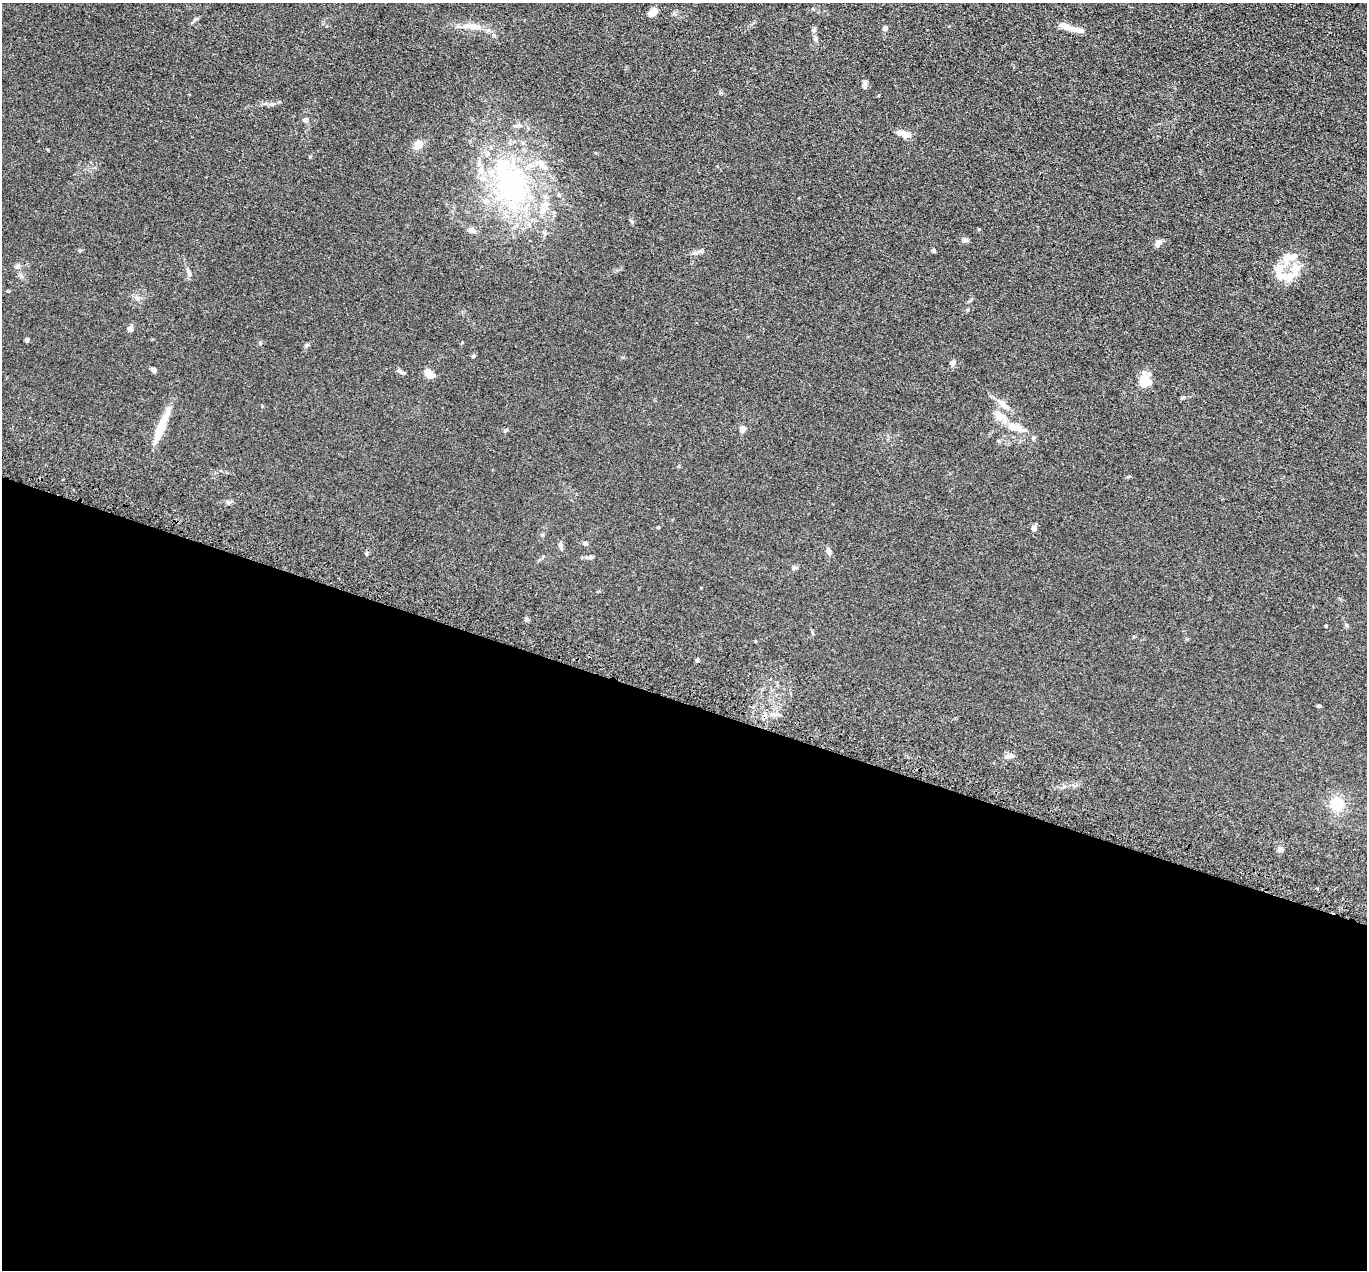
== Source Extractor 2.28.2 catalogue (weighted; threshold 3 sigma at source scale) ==
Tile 14 of 4 x 4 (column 2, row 4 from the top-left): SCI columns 1393-2757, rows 341-1608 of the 5516 x 5626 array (HDU 1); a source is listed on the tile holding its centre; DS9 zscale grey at full resolution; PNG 1369 x 1272 px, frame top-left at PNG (2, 3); no overlay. Shown black and unused: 45% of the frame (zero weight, under 3 of 5 exposures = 4% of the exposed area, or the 3 px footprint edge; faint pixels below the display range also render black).
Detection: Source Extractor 2.28.2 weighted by HDU 2 'WHT'; one run over the whole footprint, this tile lists its part. Background 0.0393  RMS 0.0042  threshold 0.0189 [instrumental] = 3 sigma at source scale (4.5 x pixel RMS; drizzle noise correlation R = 1.50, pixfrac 1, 0.05/0.05 arcsec/px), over >= 5 px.
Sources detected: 60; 11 inside a brighter listed object's ellipse — not listed separately; the other 49 listed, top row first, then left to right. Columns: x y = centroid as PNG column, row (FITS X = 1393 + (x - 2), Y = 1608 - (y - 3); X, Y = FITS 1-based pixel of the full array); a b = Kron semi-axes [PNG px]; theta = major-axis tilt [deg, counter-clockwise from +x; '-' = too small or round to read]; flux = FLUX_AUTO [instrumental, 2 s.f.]
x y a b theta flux
653 12 11 7 43 3.2
1064 25 15 7 -21 2.5
472 26 18 7 1 3.3
885 28 6 5 - 0.71
1081 31 17 7 -15 2.1
816 39 8 4 83 0.76
865 86 10 5 73 0.99
271 104 9 3 -5 0.92
305 119 6 5 - 0.71
518 126 11 4 -1 1.2
905 134 14 8 -22 3
419 145 9 8 - 4.4
511 184 62 42 -63 76
472 230 10 6 -30 1.2
964 240 8 6 -12 1.2
1158 243 9 6 61 2
933 250 4 4 - 0.67
1291 257 22 9 5 4.9
1280 268 10 9 - 4.1
1296 269 17 10 86 4.6
189 274 7 4 -72 0.84
137 298 6 6 - 0.99
130 329 8 6 86 1.1
27 340 5 4 - 0.74
473 356 5 4 - 0.56
953 363 9 6 64 1.1
153 370 6 5 - 0.94
399 371 7 4 -45 0.72
428 372 10 9 - 2.1
1144 384 18 9 -89 6.9
1182 398 6 3 18 0.5
1002 403 11 8 -50 2.4
1000 416 22 9 -41 4.1
1019 427 13 9 -40 2.9
161 428 33 8 68 11
742 429 7 6 - 1.6
1034 528 6 5 - 2
585 543 6 5 - 0.8
561 545 9 5 -72 1.1
829 552 7 6 - 0.87
591 557 6 5 - 0.66
794 568 8 3 5 0.51
1347 625 6 4 -87 0.54
1326 626 3 3 - 0.39
697 660 5 4 - 0.53
1319 706 6 3 8 0.48
1008 756 12 6 12 1.7
1337 805 16 14 68 8
1280 849 6 6 - 1.5
Unlisted compact peaks at least as high as the median listed source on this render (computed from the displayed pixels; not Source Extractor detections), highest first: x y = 307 345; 260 343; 228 503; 527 619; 195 19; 505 430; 658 527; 632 222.